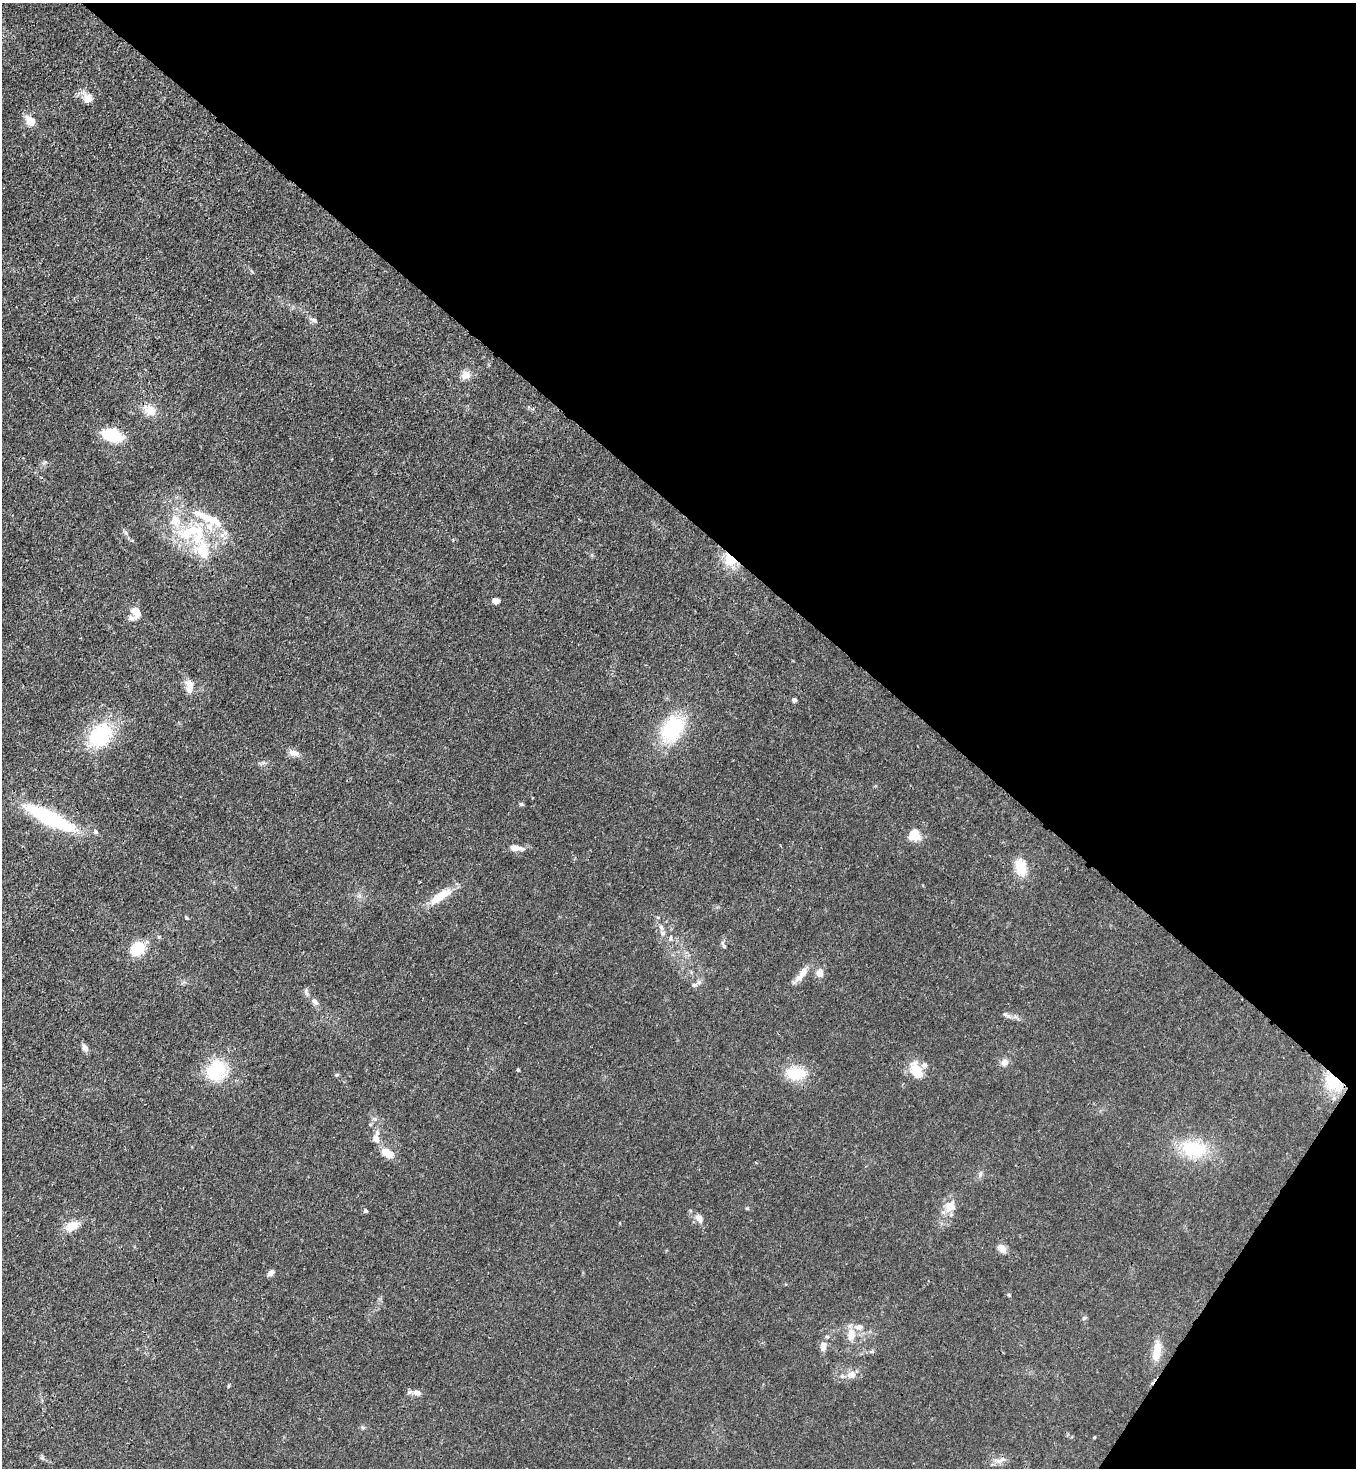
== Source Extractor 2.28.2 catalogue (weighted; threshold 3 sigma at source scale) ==
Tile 8 of 4 x 4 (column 4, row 2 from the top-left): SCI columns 4287-5640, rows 2991-4456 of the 6005 x 5983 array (HDU 1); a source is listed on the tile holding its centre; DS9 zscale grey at full resolution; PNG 1358 x 1470 px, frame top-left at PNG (2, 3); no overlay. Shown black and unused: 37% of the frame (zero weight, under 3 of 4 exposures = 7% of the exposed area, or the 3 px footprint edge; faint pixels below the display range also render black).
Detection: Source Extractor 2.28.2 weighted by HDU 2 'WHT'; one run over the whole footprint, this tile lists its part. Background 0.0192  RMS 0.0026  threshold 0.0117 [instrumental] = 3 sigma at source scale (4.5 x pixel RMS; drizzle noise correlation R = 1.50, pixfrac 1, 0.05/0.05 arcsec/px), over >= 5 px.
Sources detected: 70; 6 inside a brighter listed object's ellipse — not listed separately; the other 64 listed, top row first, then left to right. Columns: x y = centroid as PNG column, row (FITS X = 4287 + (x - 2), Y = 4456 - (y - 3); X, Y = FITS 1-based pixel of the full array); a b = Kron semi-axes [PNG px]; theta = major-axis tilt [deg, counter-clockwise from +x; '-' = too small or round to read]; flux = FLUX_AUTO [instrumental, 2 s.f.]
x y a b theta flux
87 99 12 12 - 2.2
30 121 12 9 -56 2.7
314 320 8 5 -24 0.65
466 375 11 10 - 1.9
150 410 17 13 -33 3.4
113 435 19 11 -17 10
175 520 17 16 - 5.2
217 522 13 9 -42 2.4
126 533 7 4 -71 0.49
203 550 56 18 -72 15
730 559 15 13 -50 5.8
495 601 7 6 - 1.3
136 612 12 9 -53 2.8
189 686 18 9 88 2.2
794 700 5 5 - 0.69
672 729 30 21 58 18
100 735 24 20 51 17
293 753 13 7 -15 1.6
521 804 5 4 - 0.45
50 818 49 12 -26 27
95 832 5 5 - 0.6
914 834 11 11 - 4.8
514 848 14 8 -5 1.8
1021 867 19 12 -75 5.5
440 896 30 10 33 5.6
658 917 5 3 - 0.26
186 918 5 4 - 0.35
661 927 9 6 -64 0.91
671 938 8 4 81 0.4
724 946 7 4 -45 0.38
137 949 9 8 - 12
819 973 10 8 82 1.9
802 974 23 8 54 2.7
695 985 8 6 14 0.7
306 992 11 4 -68 0.62
315 1001 10 6 -47 1.1
1005 1014 7 4 -18 0.51
85 1048 11 7 -57 1
1004 1062 10 9 - 1.4
217 1070 20 16 69 14
518 1070 4 3 - 0.36
917 1070 22 13 -65 5.5
796 1073 22 15 -5 7.5
1333 1082 19 15 -48 9.7
376 1138 9 7 -89 2
1194 1149 30 19 -9 13
387 1153 12 7 -28 4.2
950 1206 19 15 55 3.3
366 1211 5 5 - 0.44
699 1218 12 8 -57 1.7
72 1226 17 10 23 3.5
1001 1248 8 7 - 2.4
271 1273 9 5 42 0.96
1009 1295 6 4 -72 0.28
1084 1318 6 5 - 0.4
851 1335 17 10 82 3
827 1336 6 4 0 0.36
823 1346 10 7 84 2
1157 1351 26 10 82 4.1
852 1374 11 10 - 1.8
228 1386 5 3 - 0.24
417 1393 11 7 -7 1.4
1094 1437 4 3 - 0.23
1001 1460 17 5 16 1.3
Overlapping masked pixels (flux is a lower limit): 4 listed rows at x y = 730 559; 50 818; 1333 1082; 1157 1351
Unlisted compact peaks at least as high as the median listed source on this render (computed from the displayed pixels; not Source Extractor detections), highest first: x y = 337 1075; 747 1208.